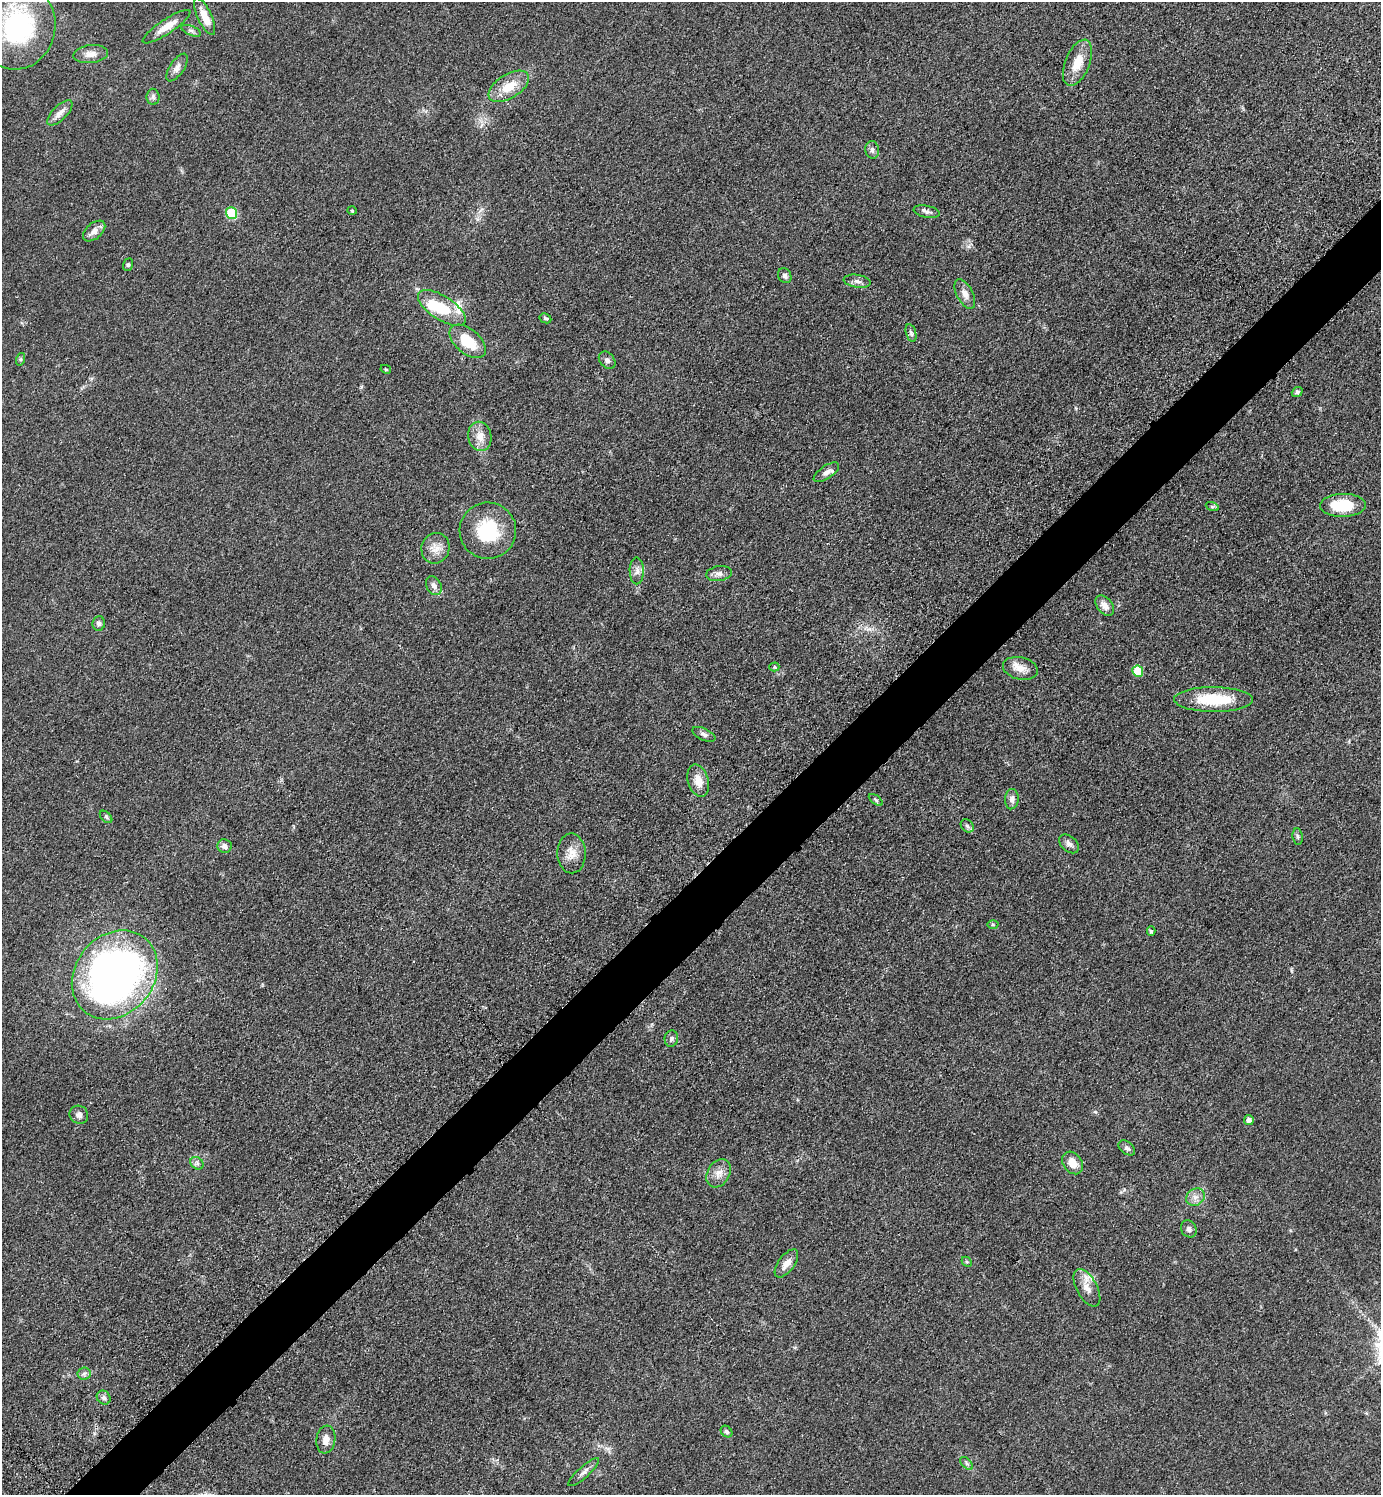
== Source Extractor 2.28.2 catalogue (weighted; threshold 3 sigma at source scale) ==
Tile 7 of 4 x 4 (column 3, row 2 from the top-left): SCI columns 2967-4345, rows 2999-4491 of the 6030 x 6036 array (HDU 1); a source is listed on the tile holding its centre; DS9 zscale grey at full resolution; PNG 1383 x 1497 px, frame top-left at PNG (2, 2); each listed source drawn as its Kron ellipse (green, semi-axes under 4 px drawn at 4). Shown black and unused: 4% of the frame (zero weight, under 3 of 5 exposures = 3% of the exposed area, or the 3 px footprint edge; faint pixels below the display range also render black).
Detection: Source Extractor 2.28.2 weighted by HDU 2 'WHT'; one run over the whole footprint, this tile lists its part. Background 0.0488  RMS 0.0059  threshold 0.0263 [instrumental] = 3 sigma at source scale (4.5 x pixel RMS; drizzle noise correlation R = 1.50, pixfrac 1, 0.05/0.05 arcsec/px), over >= 5 px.
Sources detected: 75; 1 inside a brighter object's white glare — neither listed nor drawn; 1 inside a brighter listed object's ellipse — not listed separately; the other 73 listed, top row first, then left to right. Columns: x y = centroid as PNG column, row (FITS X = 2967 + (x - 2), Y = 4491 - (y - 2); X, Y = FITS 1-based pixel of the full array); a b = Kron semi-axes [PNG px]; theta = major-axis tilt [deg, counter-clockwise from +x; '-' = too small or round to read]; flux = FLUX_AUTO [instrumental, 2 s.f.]
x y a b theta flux
205 16 20 7 -65 8.1
18 27 43 37 78 77
166 27 28 7 33 7.3
191 31 10 5 -23 1.7
91 54 17 9 7 4.6
1077 63 24 12 68 11
177 67 16 7 56 3.1
509 86 23 12 32 12
153 97 8 6 -89 1.7
60 113 16 7 45 3.9
872 150 9 7 -84 2.1
352 211 5 3 - 0.52
927 212 13 6 -11 2.2
231 213 6 5 - 29
94 231 13 8 40 4.4
128 265 6 5 - 1
785 276 8 6 -63 1.8
857 281 13 6 -8 2.5
965 294 16 8 -62 3.9
442 308 27 12 -33 21
545 318 6 4 -28 1.2
911 333 9 5 -75 1.3
468 341 21 12 -41 16
21 359 6 4 72 0.83
607 360 10 7 -48 1.8
386 369 5 4 - 0.66
1297 392 6 5 - 1.2
480 436 14 11 -80 6.4
826 472 15 6 34 2.9
1343 505 23 11 1 20
1212 506 7 4 -19 0.86
488 531 28 28 - 31
435 548 15 14 - 6.3
637 571 13 7 -90 2.9
719 574 13 7 9 2.9
434 586 10 7 -60 2.9
1105 606 12 7 -51 4.5
99 623 7 6 - 2.1
774 667 5 4 - 0.81
1020 668 18 11 -14 6.5
1138 671 6 5 - 15
1213 699 39 12 -1 26
704 734 12 6 -25 2.1
698 781 16 10 -73 7.2
1012 799 10 7 85 2.7
876 800 8 4 -36 0.98
106 817 7 4 -45 1.1
967 826 7 5 -45 1.4
1298 837 8 5 -83 1.1
1069 844 11 7 -42 2.6
224 846 7 7 - 2.5
572 853 20 14 -88 7.5
993 925 5 3 - 0.73
1151 931 4 4 - 0.97
115 975 48 39 50 300
671 1039 8 6 80 1.6
79 1115 9 8 - 2.6
1249 1120 5 4 - 2.4
1127 1148 9 6 -37 1.7
197 1163 7 5 -43 1.6
1072 1163 12 9 -53 6
719 1173 15 11 59 5.2
1195 1197 10 8 34 3.6
1189 1229 9 7 -55 1.9
967 1262 6 4 -43 0.86
786 1263 16 8 53 4.9
1087 1288 21 10 -61 6.9
84 1374 6 6 - 1.6
104 1398 7 6 - 1.7
727 1432 6 5 - 1.1
326 1440 14 9 82 5
967 1463 8 4 -46 1.2
584 1472 20 5 42 3
Isophote crosses this tile's border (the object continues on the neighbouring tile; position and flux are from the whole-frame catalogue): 1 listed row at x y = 18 27